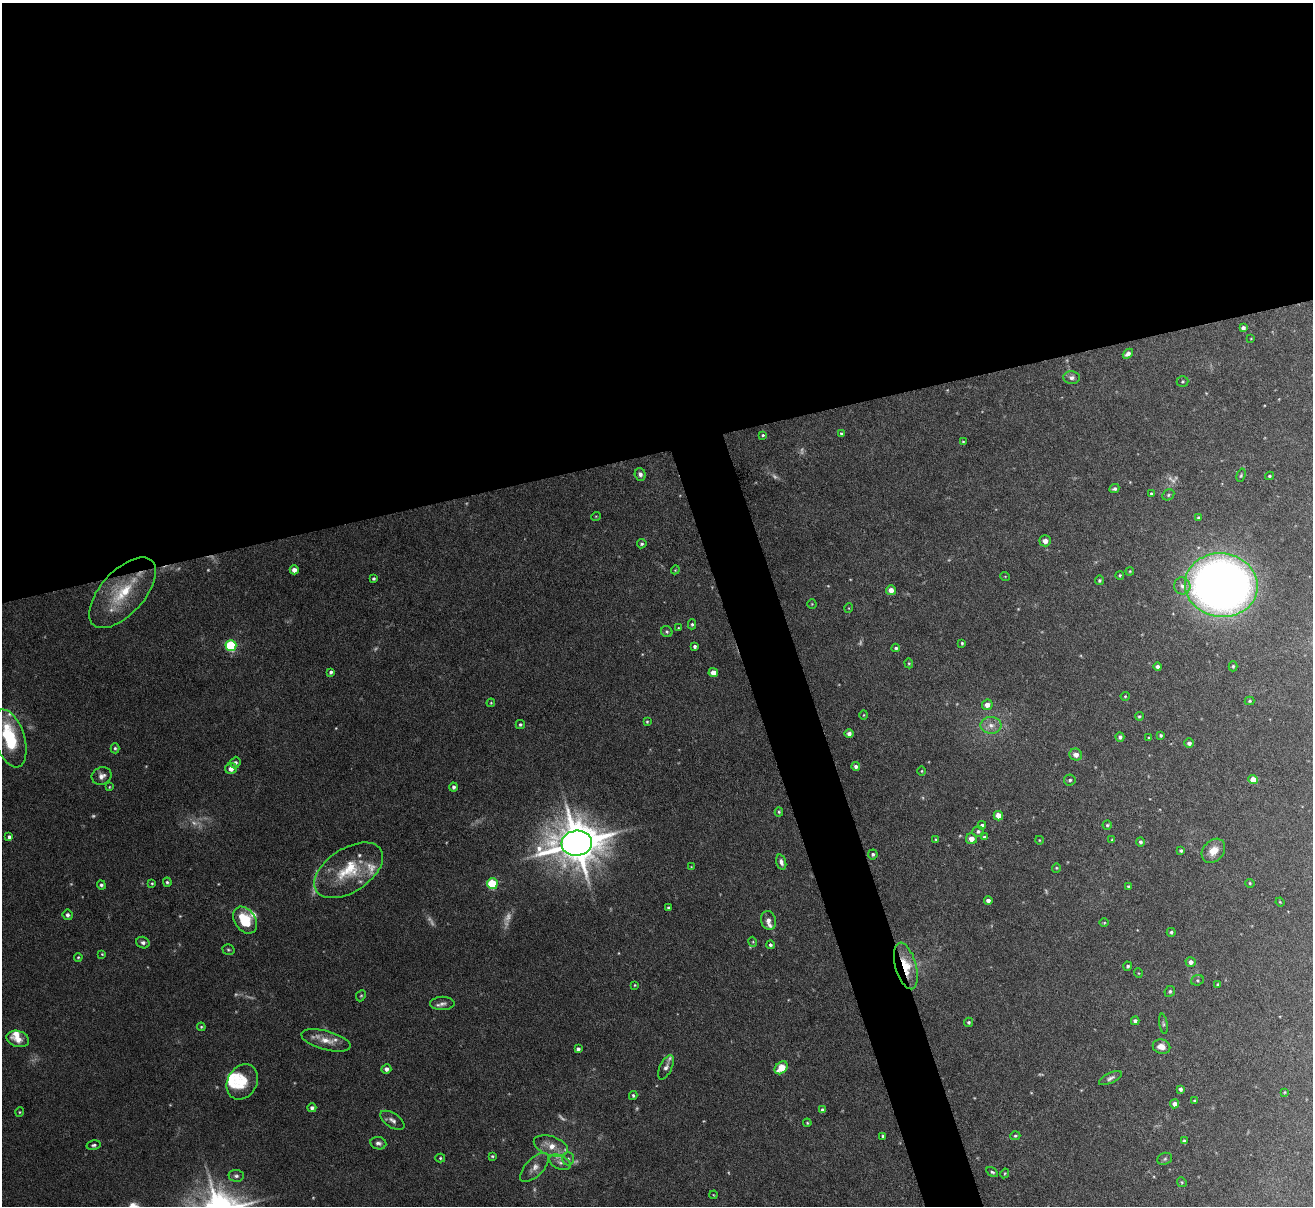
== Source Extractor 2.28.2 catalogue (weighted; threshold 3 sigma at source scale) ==
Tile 2 of 4 x 4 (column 2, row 1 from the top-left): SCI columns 1313-2623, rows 3758-4961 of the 5247 x 5228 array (HDU 1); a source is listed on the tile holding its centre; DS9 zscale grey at full resolution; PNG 1315 x 1208 px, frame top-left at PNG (2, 3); each listed source drawn as its Kron ellipse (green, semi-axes under 4 px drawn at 4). Shown black and unused: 40% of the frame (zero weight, under 4 of 8 exposures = <1% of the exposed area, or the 3 px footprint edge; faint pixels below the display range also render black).
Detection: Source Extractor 2.28.2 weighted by HDU 2 'WHT'; one run over the whole footprint, this tile lists its part. Background 0.0598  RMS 0.0025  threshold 0.0101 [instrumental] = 3 sigma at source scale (4.09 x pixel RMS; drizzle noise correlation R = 1.36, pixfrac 0.8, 0.05/0.05 arcsec/px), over >= 5 px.
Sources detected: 201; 32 too faint to see at this stretch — neither listed nor drawn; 10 inside a brighter listed object's ellipse — not listed separately; the other 159 listed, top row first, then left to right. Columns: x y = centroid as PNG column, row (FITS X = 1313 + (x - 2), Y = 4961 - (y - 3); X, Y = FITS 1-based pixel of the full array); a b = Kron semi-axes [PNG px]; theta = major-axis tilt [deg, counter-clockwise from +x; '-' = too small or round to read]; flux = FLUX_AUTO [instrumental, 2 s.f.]
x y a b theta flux
1243 328 4 4 - 0.69
1251 339 3 2 - 0.14
1128 354 6 4 41 0.87
1072 378 8 6 -4 0.84
1182 381 6 5 - 0.32
841 434 3 3 - 0.3
763 435 4 3 - 0.3
963 442 4 3 - 0.26
640 474 6 5 - 0.74
1241 475 7 4 73 0.34
1269 476 4 3 - 0.3
1114 489 5 4 - 0.48
1151 494 4 3 - 0.27
1168 495 6 5 - 0.38
596 516 5 3 - 0.2
1198 518 4 4 - 0.38
1045 541 6 5 - 1.5
642 544 5 4 - 0.43
294 570 4 4 - 1.3
675 570 4 3 - 0.2
1130 571 4 3 - 0.21
1120 575 4 4 - 0.26
1005 576 5 3 - 0.16
374 579 4 4 - 0.41
1099 580 4 4 - 0.39
1221 585 36 32 -7 230
1182 586 8 8 - 1.3
891 590 5 5 - 1.6
122 593 43 21 48 13
812 604 5 4 - 0.26
849 608 5 3 - 0.18
692 624 5 4 - 0.39
678 628 4 4 - 0.19
667 632 6 5 - 0.47
962 643 3 3 - 0.29
231 646 5 5 - 23
695 646 4 4 - 0.52
896 648 4 4 - 0.44
909 663 5 4 - 0.28
1233 666 5 4 - 0.37
1158 667 4 4 - 0.68
331 672 4 3 - 0.51
713 672 5 4 - 2
1125 696 4 4 - 0.26
1250 701 5 4 - 0.32
491 703 4 4 - 0.24
987 705 5 5 - 1.7
864 715 5 3 - 0.19
1139 716 4 3 - 0.3
647 722 3 3 - 0.27
520 725 4 4 - 0.4
991 725 10 8 -3 1.7
849 734 4 4 - 0.94
1161 735 4 4 - 0.35
1120 737 4 4 - 0.53
10 738 30 15 -73 12
1149 738 3 3 - 0.3
1189 743 4 4 - 0.87
115 748 5 4 - 0.41
1076 755 6 6 - 1.4
235 763 6 5 - 0.55
856 767 4 4 - 0.61
231 769 6 5 - 1.6
922 771 4 3 - 0.21
102 776 10 8 23 1.4
1070 780 6 5 - 0.56
1253 780 4 4 - 3.1
109 787 3 3 - 0.2
453 787 4 4 - 0.63
779 812 4 4 - 0.3
998 816 5 4 - 3
982 825 4 4 - 0.46
1107 825 4 4 - 0.35
978 831 5 5 - 0.54
9 837 4 3 - 0.55
984 837 4 3 - 0.55
971 839 5 5 - 1.5
936 840 4 3 - 0.28
1039 840 4 3 - 0.18
1112 840 4 4 - 0.26
1140 842 5 4 - 0.59
577 843 15 12 6 990
1181 851 4 4 - 0.41
1213 851 13 10 48 3.1
873 854 5 5 - 0.41
781 862 8 5 -73 0.95
691 867 3 3 - 0.18
1056 868 4 4 - 0.25
349 870 38 22 33 12
167 882 5 4 - 0.4
152 883 4 3 - 0.26
1250 883 5 4 - 0.28
492 884 5 5 - 14
101 885 4 4 - 0.54
1128 886 3 3 - 0.26
988 900 4 4 - 0.97
1280 902 5 3 - 0.2
668 908 3 3 - 0.36
68 915 5 5 - 0.6
245 920 15 10 -56 8.7
768 920 9 7 -72 1.3
1104 923 5 3 - 0.21
1171 932 4 4 - 0.38
753 942 5 3 - 0.23
143 943 7 5 -17 0.67
770 945 4 4 - 0.46
228 950 6 5 - 0.38
102 954 4 4 - 0.23
78 957 4 3 - 0.28
1191 962 5 5 - 1.1
906 966 24 10 -74 6.8
1128 966 4 4 - 0.45
1138 973 5 3 - 0.19
1197 980 6 5 - 0.42
635 985 3 2 - 0.19
1218 985 4 3 - 0.32
1170 991 6 5 - 0.43
361 996 6 4 66 0.31
442 1003 12 6 1 1.1
1135 1021 4 4 - 0.78
969 1022 4 4 - 0.43
1163 1024 10 4 -81 0.5
201 1027 4 4 - 0.28
18 1039 11 8 -16 2.1
326 1040 25 9 -15 3.3
1161 1047 9 7 -12 2.1
578 1049 4 4 - 0.65
666 1067 13 6 65 0.98
781 1068 7 5 44 4.5
386 1069 5 4 - 0.97
1110 1078 12 5 26 0.82
242 1082 18 14 61 5.6
1181 1089 4 4 - 0.63
1284 1092 4 3 - 0.21
633 1095 4 3 - 0.36
1195 1101 4 4 - 0.3
1175 1104 4 4 - 1
312 1108 4 4 - 0.75
822 1110 4 4 - 0.74
20 1112 5 4 - 0.25
392 1120 14 7 -34 1.2
807 1123 4 3 - 0.25
883 1136 3 3 - 0.35
1015 1136 5 4 - 0.36
1184 1141 4 4 - 0.41
378 1143 8 6 -9 0.78
94 1145 7 4 12 0.5
551 1146 18 9 -19 3.2
492 1156 4 3 - 0.31
440 1158 5 4 - 0.33
568 1159 6 5 - 0.68
1165 1159 8 6 23 0.53
560 1162 11 6 -26 1.1
535 1167 18 9 45 1.9
992 1172 6 4 -30 0.4
1005 1173 5 3 - 0.23
236 1176 7 6 - 0.7
1182 1182 5 4 - 0.29
714 1195 4 2 - 0.15
Overlapping masked pixels (flux is a lower limit): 2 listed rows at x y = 122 593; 906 966